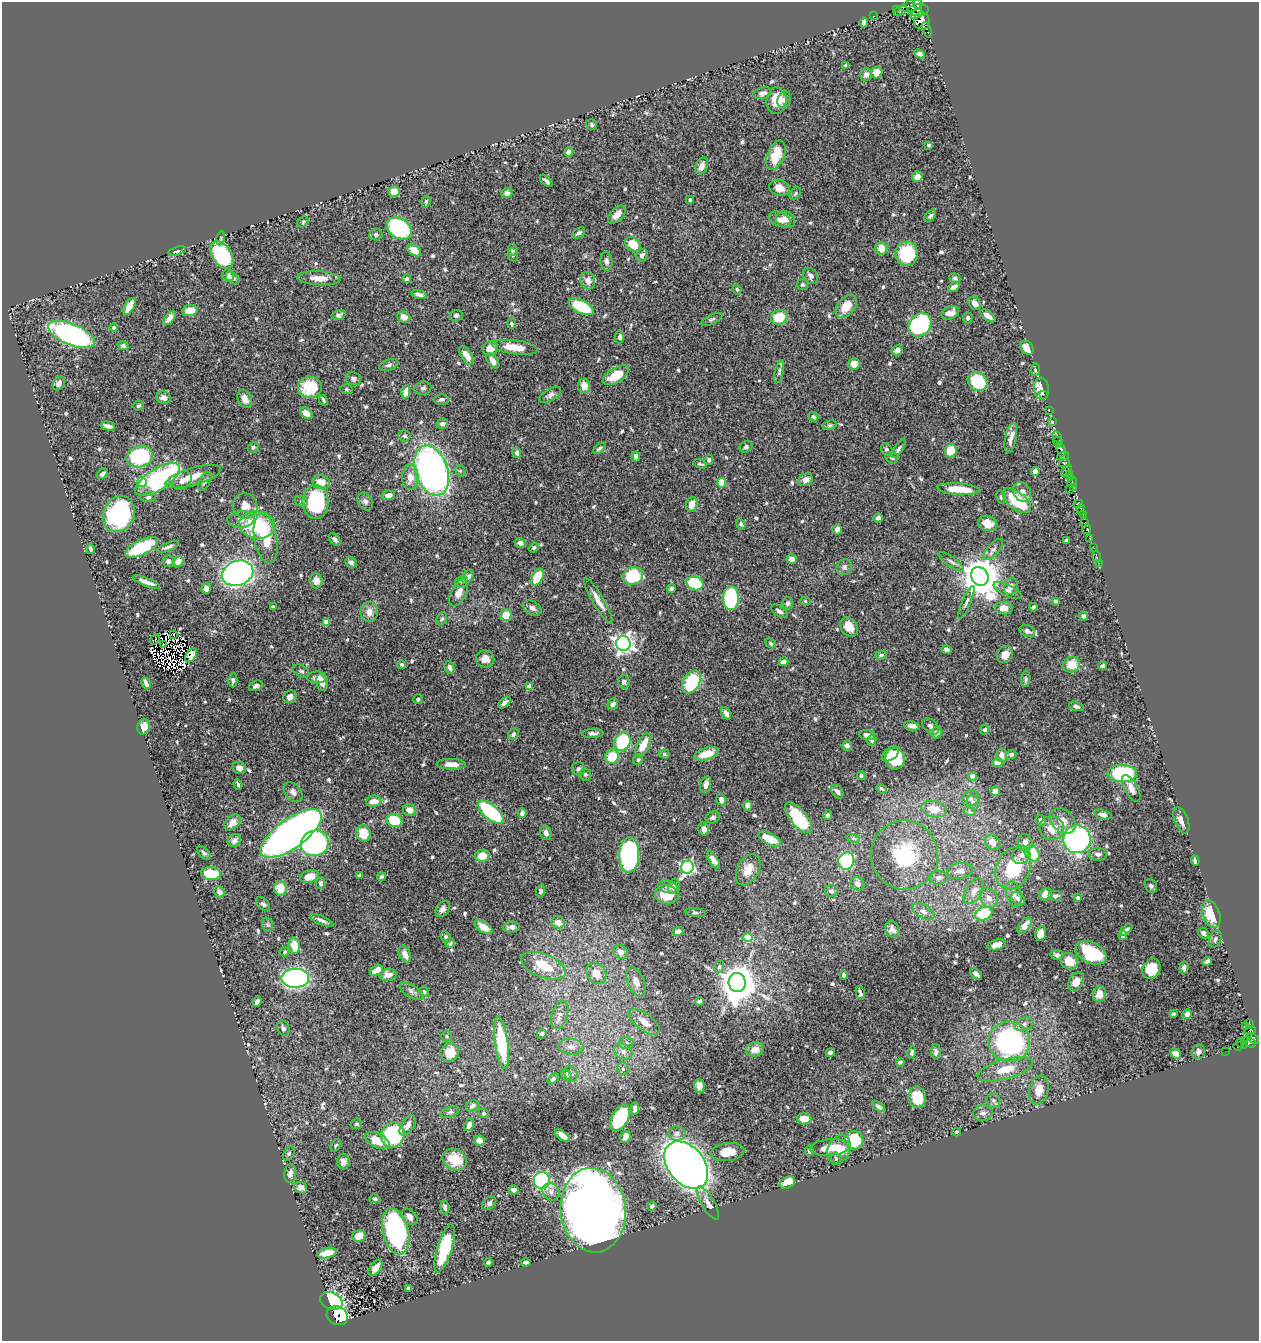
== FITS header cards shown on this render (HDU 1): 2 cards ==
NAXIS1  =                 1257
NAXIS2  =                 1339

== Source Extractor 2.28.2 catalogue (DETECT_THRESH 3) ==
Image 1257 x 1339 px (HDU 1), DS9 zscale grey, 1 PNG px = 1 image px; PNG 1261 x 1343 px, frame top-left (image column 1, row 1339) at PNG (2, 2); each listed source drawn as its Kron ellipse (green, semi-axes under 4 px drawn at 4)
Background 0.622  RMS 0.015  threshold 0.0444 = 3 sigma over >= 5 px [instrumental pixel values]
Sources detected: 657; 10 with non-positive FLUX_AUTO (blend fragments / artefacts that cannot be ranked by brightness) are neither listed nor drawn; of the other 647, the 500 brightest by FLUX_AUTO listed and drawn (147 fainter detections omitted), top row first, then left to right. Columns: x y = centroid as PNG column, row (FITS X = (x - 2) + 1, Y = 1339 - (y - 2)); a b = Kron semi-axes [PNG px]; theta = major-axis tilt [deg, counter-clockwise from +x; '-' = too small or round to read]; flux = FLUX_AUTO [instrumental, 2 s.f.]
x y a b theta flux
917 4 5 3 - 450
912 6 11 6 18 560
896 9 3 3 - 160
918 10 10 6 2 310
900 11 7 3 27 23
916 14 7 4 34 510
874 16 2 2 - 6.8
922 21 9 8 - 840
864 22 5 4 - 3.9
927 30 8 3 -71 230
920 54 5 3 - 4.4
846 65 4 3 - 1.6
877 72 6 5 - 9.9
866 75 6 5 - 4.6
763 93 9 6 13 4.9
784 100 8 6 71 3.5
777 101 13 10 86 17
592 125 6 5 - 1.8
929 145 4 3 - 1.8
569 152 4 4 - 6.1
776 155 15 8 68 24
702 166 9 6 67 7
917 177 5 5 - 6.7
546 181 7 3 -42 2.6
780 188 10 8 -19 9.9
394 191 6 5 - 7.8
507 193 5 4 - 4.2
795 193 7 5 51 1.8
690 200 4 3 - 2
426 201 6 4 74 1.7
617 215 11 6 44 6.8
930 216 7 4 50 2.2
780 219 11 7 -22 6
785 220 10 8 -26 6.3
303 222 6 5 - 1.6
399 228 13 10 -33 120
579 233 7 4 34 2.4
376 234 6 6 - 2.6
221 238 7 4 80 1.6
633 244 9 6 -39 23
881 248 6 6 - 11
414 250 8 5 -36 10
513 250 6 4 -80 1.7
177 251 9 4 18 2.4
907 254 12 11 - 48
222 255 15 9 -57 100
513 255 6 5 - 2
642 255 7 5 47 3.8
606 261 10 6 -85 3.2
228 276 6 5 - 5.4
811 276 9 6 -51 3.3
233 278 8 5 -39 2.1
319 278 22 7 -3 12
955 278 5 5 - 2.2
407 279 4 4 - 2.4
588 281 9 7 -77 7.4
802 285 5 5 - 2.1
954 287 6 3 36 4.1
737 289 5 3 - 1.6
419 294 8 4 -11 3.4
975 303 7 5 -51 6.5
129 306 9 4 61 15
846 306 13 8 50 17
581 307 14 6 -26 52
190 310 8 5 8 15
950 313 9 6 23 8
339 315 7 5 18 2.6
456 315 7 5 12 2
988 316 9 4 -37 5.4
404 317 6 5 - 8.5
779 317 8 7 - 24
170 318 8 4 49 7.6
968 318 5 4 - 2.5
712 319 12 4 25 2.2
512 324 5 3 - 1.6
920 325 13 10 46 140
114 328 4 4 - 2.5
72 334 25 10 -23 280
620 337 6 4 85 3.2
123 346 5 4 - 1.9
515 347 23 7 -8 18
490 348 8 7 - 12
1027 348 7 5 -49 13
897 350 6 5 - 5.2
467 356 11 5 -56 8.6
493 361 8 4 -51 7.1
854 364 6 6 - 13
389 365 10 5 18 2.4
1035 370 6 5 - 2
779 372 12 4 77 2.6
616 375 14 7 31 24
353 379 8 6 -7 2.8
978 381 10 9 - 45
59 383 7 5 56 5.2
584 386 7 6 - 9.7
310 387 12 11 - 40
423 388 8 6 9 2.5
347 389 6 5 - 1.6
1041 389 11 7 -83 18
406 392 7 4 77 11
1044 394 3 2 - 9.8
550 395 12 6 32 3.6
163 398 7 6 - 5.3
245 399 10 6 -66 7.4
441 399 7 5 1 3
323 400 5 3 - 1.9
138 406 5 4 - 1.8
1049 411 2 2 - 6.8
306 413 7 5 -39 10
813 417 5 4 - 1.8
1053 421 3 3 - 7
442 424 6 5 - 3.5
830 425 7 4 10 1.7
108 426 7 4 -13 4.3
404 436 6 5 - 2
1057 437 6 3 -60 140
1011 438 15 5 78 7.6
1058 442 5 4 - 450
253 447 5 5 - 1.7
746 447 6 5 - 2.4
599 448 7 4 40 2.3
899 449 11 4 54 3
887 450 7 5 -54 2.8
1061 450 7 4 -69 510
951 451 7 6 - 22
517 453 5 4 - 3.9
636 456 5 4 - 3
1063 456 6 3 10 180
140 457 13 10 15 78
892 458 6 5 - 2.1
709 460 5 4 - 2.2
1064 463 5 3 - 90
700 464 7 4 -18 2
432 471 26 16 -72 380
460 471 6 4 -68 1.6
1066 471 7 3 56 65
1035 472 4 4 - 5.1
102 474 6 4 33 3.1
1070 474 3 3 - 120
193 477 29 9 16 17
410 477 13 8 89 12
1070 477 3 3 - 87
158 479 25 10 33 150
182 480 10 8 51 5.8
805 480 7 6 - 5.8
205 481 10 5 62 3.5
142 482 5 5 - 47
321 482 9 7 -10 10
1072 482 5 3 - 6.8
722 483 5 4 - 27
1074 487 4 2 - 33
959 489 21 5 -4 26
1070 489 3 2 - 7.8
1022 492 11 8 -55 6.7
388 495 7 5 6 6.7
148 497 8 5 8 2.2
1001 497 7 4 -80 1.6
301 501 7 5 -15 1.8
365 501 9 7 -58 3.7
1017 501 17 8 -38 61
316 502 17 13 -88 85
692 504 7 5 76 11
1078 504 4 4 - 180
245 506 13 12 - 11
1081 509 5 3 - 85
119 514 18 15 67 130
1083 514 3 2 - 16
878 518 4 4 - 3.5
241 519 13 8 2 6
1085 522 4 3 - 32
988 523 10 7 -18 9.6
741 524 6 4 -55 1.9
257 525 18 13 -6 68
837 529 5 5 - 6.4
1087 529 5 3 - 480
1090 538 4 3 - 25
266 539 25 11 -80 29
335 539 7 4 -52 3.1
1067 540 3 3 - 1.6
520 543 5 4 - 4.6
141 547 18 7 26 54
168 547 12 4 22 3.7
534 548 5 4 - 2.3
1094 548 3 2 - 5.7
90 549 5 3 - 2.6
993 549 13 5 47 3.9
1097 557 6 3 -75 14
792 559 5 4 - 4.5
168 561 6 6 - 3.1
178 562 6 5 - 8.9
351 562 6 5 - 2.3
951 562 15 5 -35 3.6
1099 563 2 2 - 2.1
844 567 8 7 - 3.4
238 573 16 12 20 470
633 576 10 8 16 58
980 576 10 8 -58 3000
468 577 7 5 62 3.8
537 577 9 5 62 30
316 581 7 6 - 7.2
146 582 14 3 -21 5.5
462 582 7 5 14 2.2
695 583 9 6 -18 57
1011 586 8 7 - 6.7
206 588 5 5 - 5.2
671 588 4 4 - 2.5
1007 590 15 5 -24 5
459 592 15 7 64 10
731 598 12 8 89 140
598 601 26 5 -59 9.8
805 601 5 4 - 1.7
1056 601 4 3 - 1.6
966 602 17 4 66 3.2
787 603 6 5 - 2.5
273 607 4 3 - 1.8
1033 607 4 3 - 2.2
532 608 10 6 -31 4.3
1004 608 8 6 -4 11
779 611 9 5 -36 3.3
369 612 10 9 - 8.1
506 615 6 5 - 19
1084 616 4 4 - 2.8
442 619 7 5 67 1.8
326 622 4 4 - 15
849 627 10 8 -56 13
1027 631 8 5 -23 4.8
173 634 3 2 - 2.4
155 639 6 2 49 4.8
771 643 6 4 -40 1.6
623 644 7 7 - 560
163 645 3 2 - 1.6
947 650 5 4 - 3.3
191 655 8 5 55 2.3
881 655 6 4 18 2
1005 655 9 7 57 9.5
485 659 9 8 - 7.3
784 662 5 4 - 4.5
1072 664 8 7 - 17
402 665 4 3 - 1.6
1103 666 4 3 - 2.4
449 667 6 5 - 3.8
301 671 9 5 -29 2.3
317 677 10 6 1 6.5
1026 679 8 4 85 2.1
233 680 7 4 90 2.8
624 682 6 6 - 3.5
692 682 12 8 59 55
146 683 6 3 -62 3.3
322 683 9 6 -78 5.9
256 686 7 5 20 2.8
529 687 4 4 - 14
290 697 7 6 - 5.6
418 699 5 4 - 2.3
504 703 7 4 42 3.5
613 704 6 5 - 3.4
1076 706 7 4 -20 2.7
726 713 6 4 -63 3.9
912 726 8 4 -7 4.6
931 726 10 6 -41 3.9
144 727 8 6 76 7.3
985 730 5 4 - 2.9
593 733 11 4 3 3.1
937 733 6 5 - 5.6
513 734 6 5 - 2.4
867 735 8 5 -8 4.6
872 740 6 4 79 1.8
622 741 9 7 66 82
643 745 13 5 63 16
847 746 5 5 - 4.9
664 754 5 4 - 1.7
706 754 13 6 17 16
890 754 10 6 38 18
1011 754 5 4 - 2.6
1002 755 7 5 -87 5.6
612 756 7 6 - 30
895 759 11 9 89 27
638 760 6 4 59 1.7
997 763 5 4 - 9.5
451 764 14 5 -1 9
239 768 7 6 - 4.4
578 769 7 6 - 2.1
585 774 6 6 - 2.3
1122 774 15 8 -2 80
861 776 4 4 - 2
972 776 4 4 - 5.7
238 784 5 3 - 1.8
706 785 9 5 75 5.2
1131 788 15 6 -62 7.4
881 789 6 4 -38 1.7
995 791 5 4 - 5.8
293 792 11 7 -48 4.6
837 792 7 5 -52 3.1
970 798 9 7 36 3.8
721 800 6 5 - 5.4
374 801 8 5 6 8.8
973 802 7 6 - 3.2
748 805 5 4 - 7.5
934 809 13 8 -11 15
410 810 7 6 - 6.3
491 812 15 7 -40 100
970 812 6 4 -18 1.7
522 813 5 4 - 4.3
827 815 5 4 - 2.3
1103 815 9 4 -14 4
713 817 7 5 24 2.8
798 818 19 8 -50 61
394 820 8 6 -24 27
1041 820 5 5 - 4.1
1181 820 14 6 -69 7.2
1063 821 14 10 -46 11
233 822 9 6 43 7.1
1052 828 12 12 - 16
704 829 6 5 - 5.1
291 833 36 14 36 750
363 833 8 7 - 20
546 833 7 5 -72 4.3
853 838 7 4 -18 1.7
770 839 12 5 -27 20
1077 839 14 13 - 200
234 841 7 5 37 4.2
993 842 8 7 - 8.2
1025 842 8 7 - 6.2
315 843 14 12 22 220
204 853 8 5 -41 2.4
1032 853 9 6 -57 38
1098 854 9 6 -4 3
629 855 17 10 88 150
905 855 34 33 - 75
1021 855 10 8 43 5.9
482 856 7 6 - 17
713 860 10 4 -57 6.1
846 861 9 8 - 64
1195 861 5 3 - 3.1
687 867 6 6 - 180
1013 868 22 16 66 49
748 870 17 10 62 13
960 871 13 8 9 7.6
211 874 10 6 -5 26
359 875 4 3 - 1.9
309 876 9 6 16 12
381 877 4 4 - 2.6
938 878 9 7 0 4.6
320 883 6 5 - 2.4
857 884 7 6 - 5.6
674 886 7 5 69 4.1
1151 886 7 6 - 2.1
668 887 10 6 -15 3.5
280 888 7 6 - 16
540 891 6 4 86 2
831 891 6 5 - 2.8
974 891 14 8 57 8.7
219 892 6 5 - 3.9
1014 894 13 7 -75 5.3
1045 894 7 5 33 9.8
667 895 12 9 -10 24
1055 896 7 5 0 3.5
989 898 10 8 -53 6.9
1078 898 3 3 - 3
1018 899 7 5 -41 5.6
263 904 8 5 -42 2.3
443 909 9 6 56 4.5
923 911 12 6 -29 4.7
695 912 10 4 -7 2
984 914 9 6 23 38
1211 914 14 8 -70 30
322 920 12 4 -23 3.7
558 922 7 6 - 8
268 925 7 5 -71 1.8
1025 926 9 5 50 6.5
484 927 10 5 -33 11
511 927 8 5 4 3.9
892 929 8 7 - 4.9
1126 930 8 3 44 2.4
678 932 5 4 - 4.7
1041 933 7 5 74 11
1203 933 6 4 -47 4.1
1123 936 4 4 - 2.6
446 937 6 4 -65 1.9
748 938 4 4 - 41
1215 939 9 6 70 2.7
450 943 5 5 - 4
294 945 8 5 -76 17
997 945 9 5 15 5.9
285 952 5 5 - 1.8
621 952 7 6 - 6.9
1091 953 16 10 -26 57
405 954 9 5 -68 7
1057 955 6 5 - 2.4
1069 961 9 8 - 16
1207 961 5 4 - 2.7
544 966 23 11 -22 30
719 967 6 5 - 1.9
1184 967 6 4 86 2.5
1151 969 10 8 60 17
376 970 7 4 27 11
596 973 12 9 -52 14
976 974 7 4 -44 4.5
388 975 9 6 6 8.1
844 975 4 3 - 2.3
295 978 14 9 1 310
636 982 15 8 -67 9.5
737 982 9 8 - 2800
1076 982 10 7 56 9.8
411 991 13 6 -30 3.7
424 992 5 4 - 1.6
860 993 7 3 -76 2.2
1099 994 8 6 81 9.8
257 1001 5 4 - 3.8
699 1001 4 3 - 2.3
1174 1014 4 3 - 1.7
1187 1014 5 4 - 3.9
560 1015 14 8 72 6.4
644 1022 18 8 -37 12
1024 1024 9 6 20 4
1249 1024 4 3 - 110
1245 1026 2 2 - 9.5
283 1028 8 6 -65 3.4
1250 1030 6 3 6 63
542 1034 5 4 - 2.2
447 1036 5 5 - 2
1253 1039 6 3 -40 250
1244 1041 3 3 - 120
1009 1042 21 20 - 210
1249 1042 7 4 -29 290
502 1043 26 6 -82 65
626 1043 7 6 - 3.1
1241 1044 6 3 -45 93
1238 1046 4 3 - 38
571 1047 13 8 -5 6.8
755 1049 9 7 15 8.6
623 1051 10 7 -33 5.9
1225 1051 2 2 - 4.3
450 1052 9 9 - 18
936 1052 7 5 -88 3.1
1198 1052 7 6 - 2.8
830 1053 4 4 - 4.4
912 1053 6 4 76 2.7
1176 1054 5 4 - 11
900 1062 4 3 - 2
623 1069 6 5 - 2.2
1005 1069 28 10 16 23
571 1073 8 6 -63 3
566 1075 6 4 -53 1.9
553 1079 6 4 40 2.4
699 1086 7 5 -89 6.2
1039 1090 15 9 77 16
917 1097 10 8 -82 22
993 1101 7 7 - 2.7
472 1106 7 5 33 3.2
878 1107 7 4 -33 3.3
635 1109 6 4 84 3.2
450 1112 10 5 18 2.4
484 1113 5 4 - 1.9
983 1113 10 7 3 4.3
620 1118 14 8 62 63
804 1119 7 5 -1 9.9
357 1124 5 5 - 1.8
408 1125 11 6 57 5.9
469 1125 6 4 65 8.6
957 1132 4 3 - 1.7
677 1133 8 7 - 4.7
393 1135 13 11 65 94
562 1135 8 4 -38 7.6
626 1137 6 5 - 7.4
479 1140 5 5 - 6.6
854 1140 9 9 - 44
377 1141 13 7 -27 20
336 1145 7 4 58 1.7
830 1147 20 8 5 21
839 1149 15 11 63 20
809 1151 5 4 - 2.4
727 1152 17 9 7 17
289 1153 8 5 63 1.7
455 1159 13 10 -28 19
836 1159 6 5 - 1.9
343 1161 8 6 -87 5.5
686 1165 27 18 -51 1000
290 1173 9 6 83 4.8
542 1180 8 8 - 140
787 1183 8 5 25 20
301 1188 6 5 - 5.4
514 1190 5 4 - 3.5
551 1192 9 8 - 5.2
375 1199 5 4 - 1.6
489 1203 8 5 39 2.7
708 1203 19 6 -59 8.1
652 1206 4 4 - 2.2
445 1208 7 4 -81 2.4
593 1210 42 32 -84 1600
410 1217 10 6 -43 5.4
396 1231 23 13 -76 170
359 1236 7 6 - 11
445 1248 25 7 73 55
327 1253 10 5 13 17
488 1262 4 3 - 2.5
526 1262 4 4 - 2.7
376 1268 9 5 54 7.5
409 1288 3 3 - 1.8
331 1301 12 8 -23 150
337 1316 11 9 -27 190
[147 fainter detections neither listed nor drawn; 10 non-positive-flux detections neither listed nor drawn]